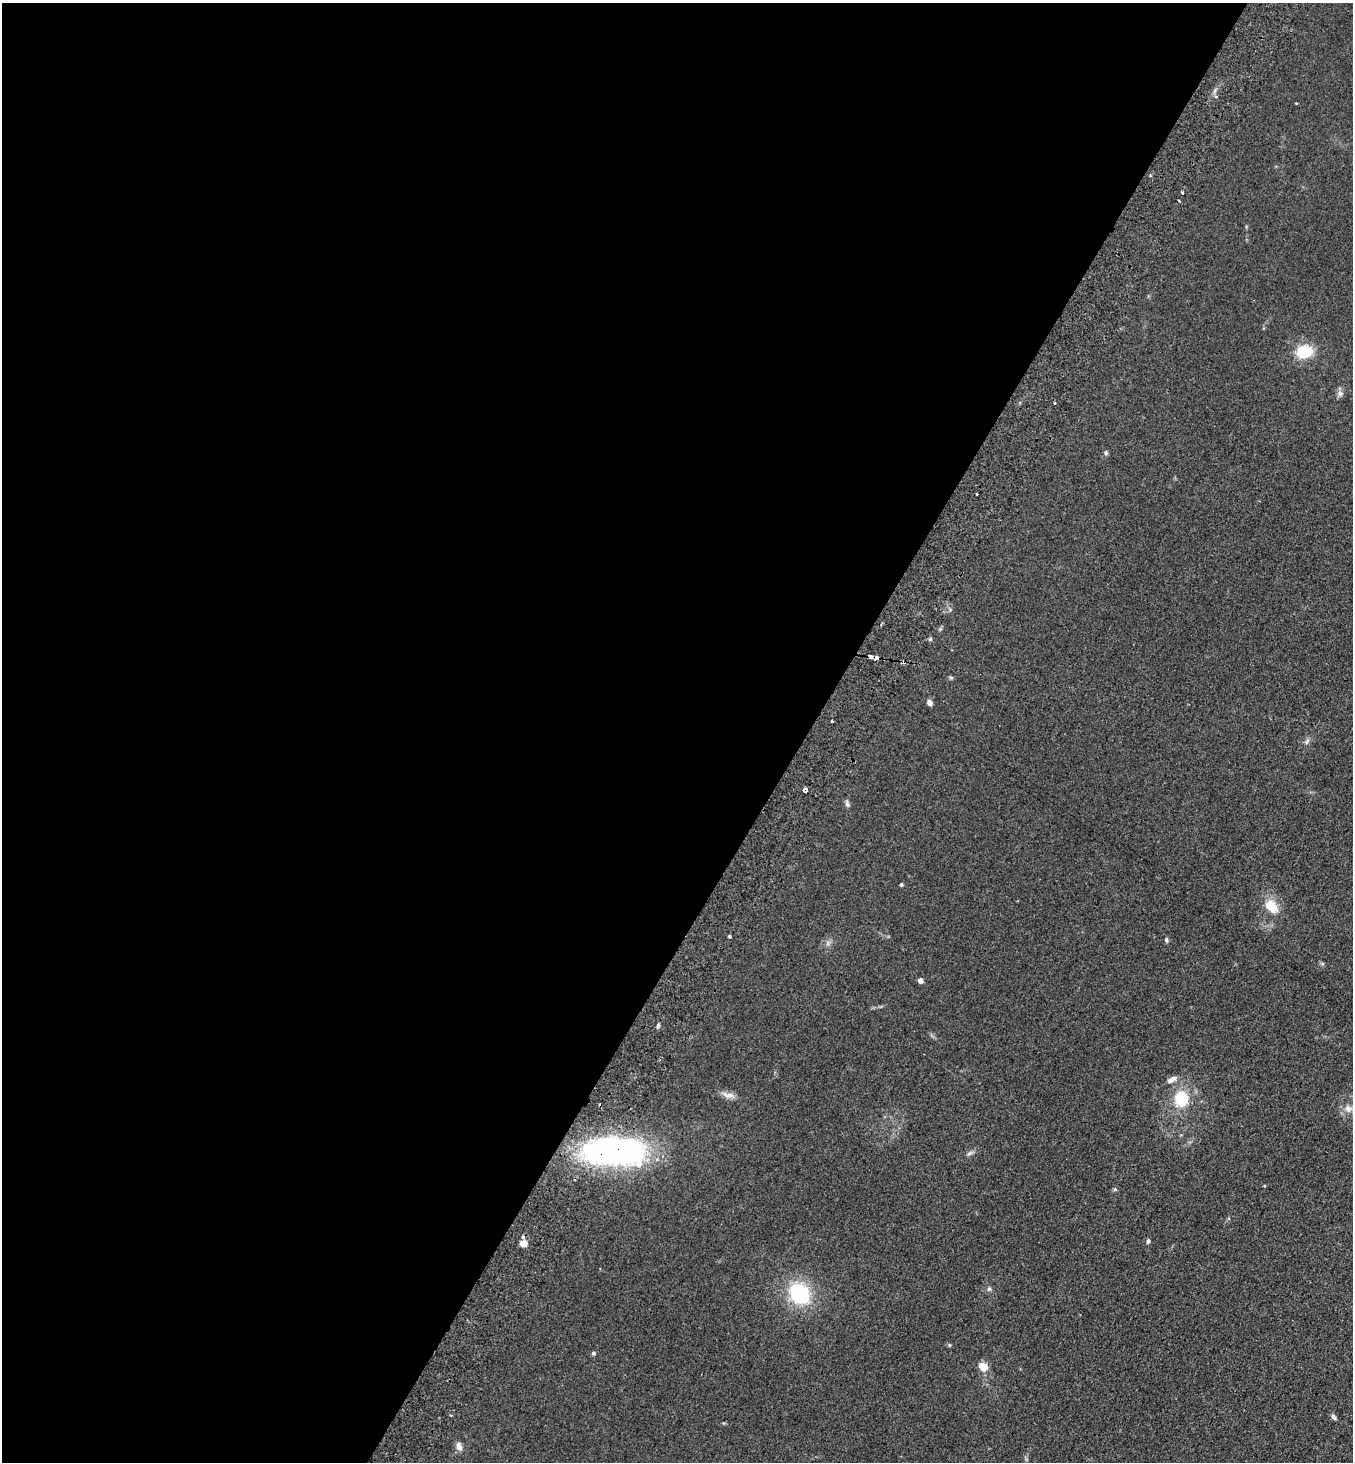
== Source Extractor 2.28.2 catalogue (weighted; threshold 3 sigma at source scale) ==
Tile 5 of 4 x 4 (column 1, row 2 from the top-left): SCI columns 202-1552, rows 2953-4412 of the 5946 x 5905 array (HDU 1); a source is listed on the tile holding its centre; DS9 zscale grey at full resolution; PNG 1355 x 1464 px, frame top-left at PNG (2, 3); no overlay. Shown black and unused: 60% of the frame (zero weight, under 2 of 3 exposures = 3% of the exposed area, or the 3 px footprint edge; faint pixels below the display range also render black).
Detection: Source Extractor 2.28.2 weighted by HDU 2 'WHT'; one run over the whole footprint, this tile lists its part. Background 0.0927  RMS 0.0099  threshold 0.0445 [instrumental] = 3 sigma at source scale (4.5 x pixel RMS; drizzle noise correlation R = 1.50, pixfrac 1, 0.05/0.05 arcsec/px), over >= 5 px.
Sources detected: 38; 2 cosmic-ray / hot-pixel residue — not listed; the other 36 listed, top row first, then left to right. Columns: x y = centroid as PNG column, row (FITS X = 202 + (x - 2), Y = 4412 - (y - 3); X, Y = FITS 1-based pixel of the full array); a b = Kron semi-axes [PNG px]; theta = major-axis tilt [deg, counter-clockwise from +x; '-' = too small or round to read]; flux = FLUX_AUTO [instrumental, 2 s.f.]
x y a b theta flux
1216 96 4 3 - 1.3
1182 192 3 3 - 2.2
1179 201 3 2 - 0.9
1304 351 15 12 10 32
1340 394 9 7 -16 3.5
1054 403 3 3 - 1.2
1106 453 5 5 - 1.6
976 494 3 3 - 3.3
871 657 5 3 - 9.1
877 658 4 3 - 8.8
951 678 7 4 -19 1.3
930 703 7 6 - 3.3
832 721 3 3 - 0.95
1307 741 9 4 55 2.3
805 789 4 4 - 7
847 804 8 6 -73 2.5
901 884 3 3 - 1.6
1271 906 18 12 -49 18
729 936 3 3 - 1.6
1166 940 6 5 - 1.5
920 980 4 4 - 7.5
1171 1080 12 6 27 5.7
729 1095 15 7 -9 5.7
1181 1099 16 14 89 33
1348 1109 12 10 -14 7.2
614 1151 70 31 -2 260
970 1153 9 5 27 2.4
1148 1241 6 5 - 1.8
523 1243 9 8 - 6.6
989 1289 7 6 - 2
799 1294 25 20 -52 65
949 1345 5 3 - 0.97
594 1353 6 4 0 1.7
983 1366 10 8 -38 11
1333 1417 9 5 -63 2.6
459 1446 11 7 -76 5
Overlapping masked pixels (flux is a lower limit): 4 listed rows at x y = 871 657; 877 658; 805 789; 614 1151